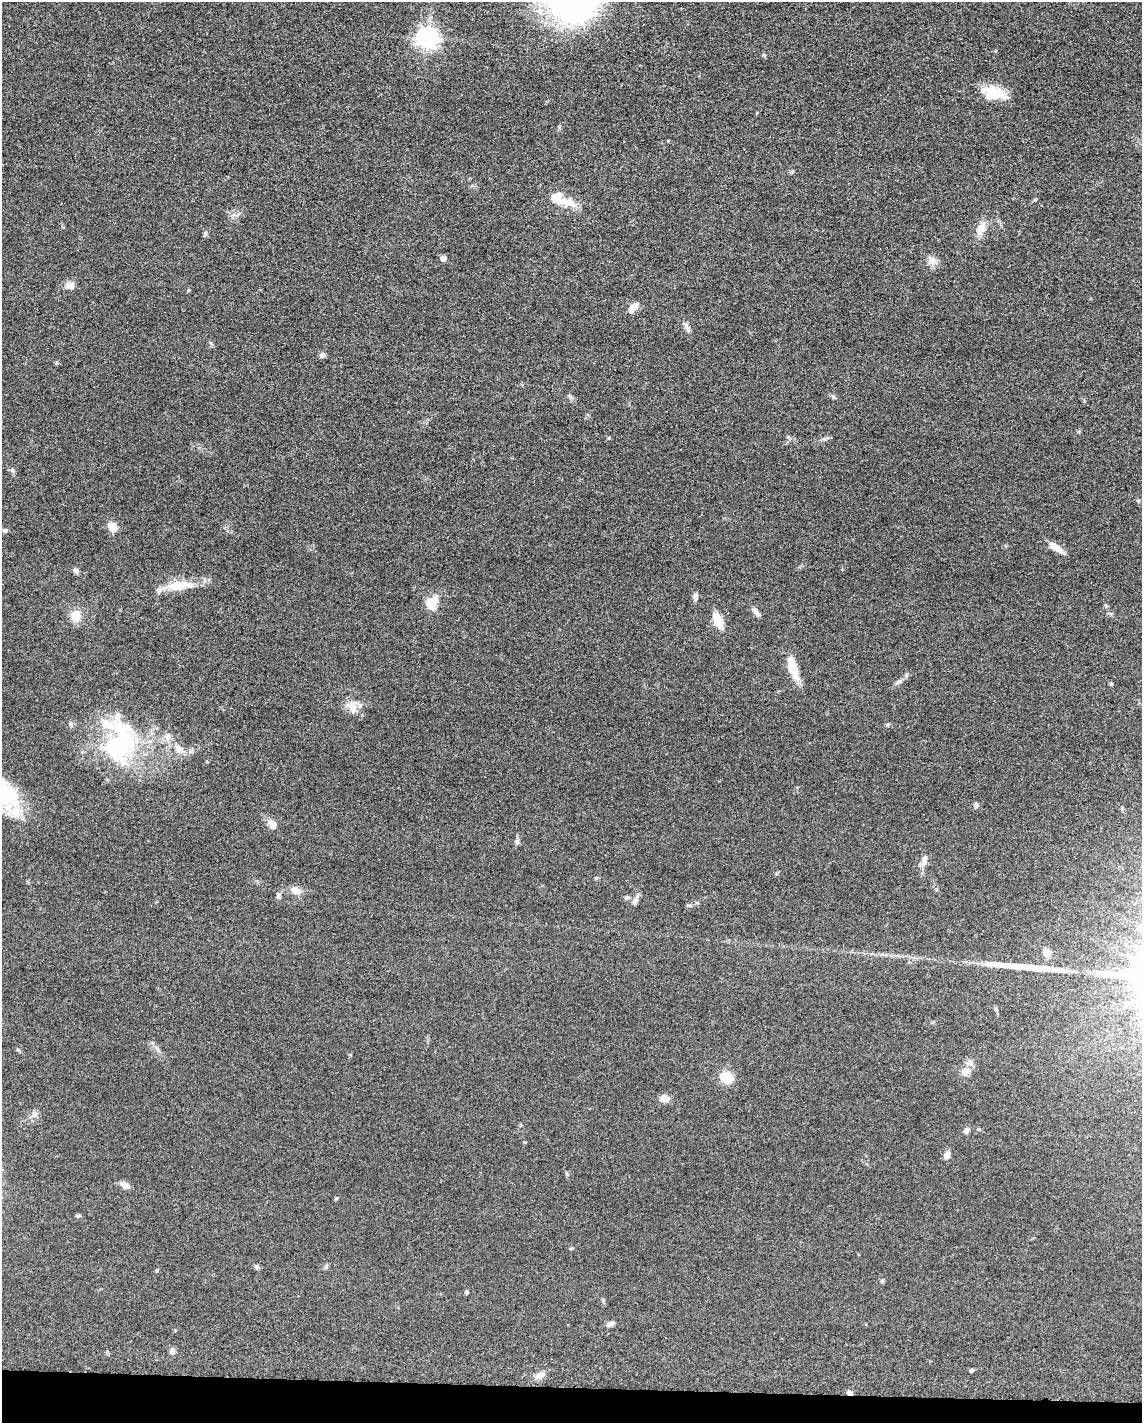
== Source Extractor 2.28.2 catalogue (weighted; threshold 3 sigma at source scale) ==
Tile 11 of 4 x 3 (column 3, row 3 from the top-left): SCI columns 2298-3437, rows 229-1649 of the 4592 x 4659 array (HDU 1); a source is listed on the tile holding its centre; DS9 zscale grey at full resolution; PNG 1144 x 1425 px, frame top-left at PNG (2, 2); no overlay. Shown black and unused: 2% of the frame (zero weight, under 3 of 5 exposures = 4% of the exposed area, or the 3 px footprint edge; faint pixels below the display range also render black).
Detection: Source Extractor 2.28.2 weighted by HDU 2 'WHT'; one run over the whole footprint, this tile lists its part. Background 0.0477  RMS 0.0055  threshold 0.0247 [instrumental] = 3 sigma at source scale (4.5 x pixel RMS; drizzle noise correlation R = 1.50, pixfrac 1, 0.05/0.05 arcsec/px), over >= 5 px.
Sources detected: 72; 1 long thin detection or spike segment (spike, bleed or trail) — not listed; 7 inside a brighter listed object's ellipse — not listed separately; the other 64 listed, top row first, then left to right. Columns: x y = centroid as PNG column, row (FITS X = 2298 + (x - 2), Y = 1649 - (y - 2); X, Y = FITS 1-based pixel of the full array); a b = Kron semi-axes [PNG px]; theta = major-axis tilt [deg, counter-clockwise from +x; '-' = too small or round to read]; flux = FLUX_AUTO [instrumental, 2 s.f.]
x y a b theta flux
427 38 8 7 - 320
764 55 6 4 -70 0.71
994 93 28 14 -8 16
792 172 5 4 - 0.7
1035 199 6 4 20 0.59
565 202 27 10 -6 9.4
981 229 14 10 62 5.9
443 258 5 4 - 3.7
932 262 12 8 20 3
70 285 12 9 8 3.2
633 307 11 6 48 5.7
687 327 13 5 -72 2
322 355 8 6 1 1.6
833 397 6 4 -71 0.76
609 438 5 3 - 0.5
112 527 11 9 -60 5.1
5 530 6 5 - 1.1
1056 547 21 7 -35 5.1
76 571 6 6 - 2
179 586 34 10 5 14
695 597 10 6 85 2.2
431 603 12 10 77 12
756 612 11 6 -51 2.4
75 616 13 12 - 7.2
718 620 15 7 -66 11
793 668 29 10 -71 10
899 682 11 3 35 1.4
1111 684 6 3 -19 0.58
352 706 19 14 90 6.3
71 724 6 6 - 1.1
887 725 6 3 71 0.61
168 736 10 8 23 3.1
119 745 49 38 45 68
179 749 14 9 -50 4.6
6 793 37 25 -41 33
976 805 7 5 84 1.2
273 824 12 8 -59 4.3
517 841 7 7 - 1.3
924 860 18 7 79 3.1
296 890 14 9 -21 3.8
279 895 7 5 74 1.6
627 897 7 4 1 0.91
635 901 10 6 69 2.2
689 905 7 3 -8 0.83
1047 953 8 7 - 4.9
996 1009 7 5 -68 0.85
966 1072 12 10 20 3.5
727 1078 13 11 -26 10
664 1099 10 7 -1 5
967 1130 7 6 - 2
947 1155 10 7 69 2.4
125 1185 10 7 -22 3.4
336 1199 5 4 - 0.64
78 1216 5 5 - 0.77
571 1248 5 4 - 0.61
257 1267 7 5 -43 1.2
157 1270 5 4 - 0.58
882 1281 5 5 - 0.77
467 1292 5 4 - 0.73
610 1324 9 5 26 2.2
172 1352 7 7 - 2
972 1370 5 4 - 0.95
541 1374 13 8 28 3.8
849 1393 8 4 -32 1.3
Overlapping masked pixels (flux is a lower limit): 1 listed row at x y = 849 1393
Isophote crosses this tile's border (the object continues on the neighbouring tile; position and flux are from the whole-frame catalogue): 1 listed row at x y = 6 793
Unlisted compact peaks at least as high as the median listed source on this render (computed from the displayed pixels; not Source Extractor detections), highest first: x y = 12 470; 205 234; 57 363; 596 878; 788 437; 668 141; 570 396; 525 1142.